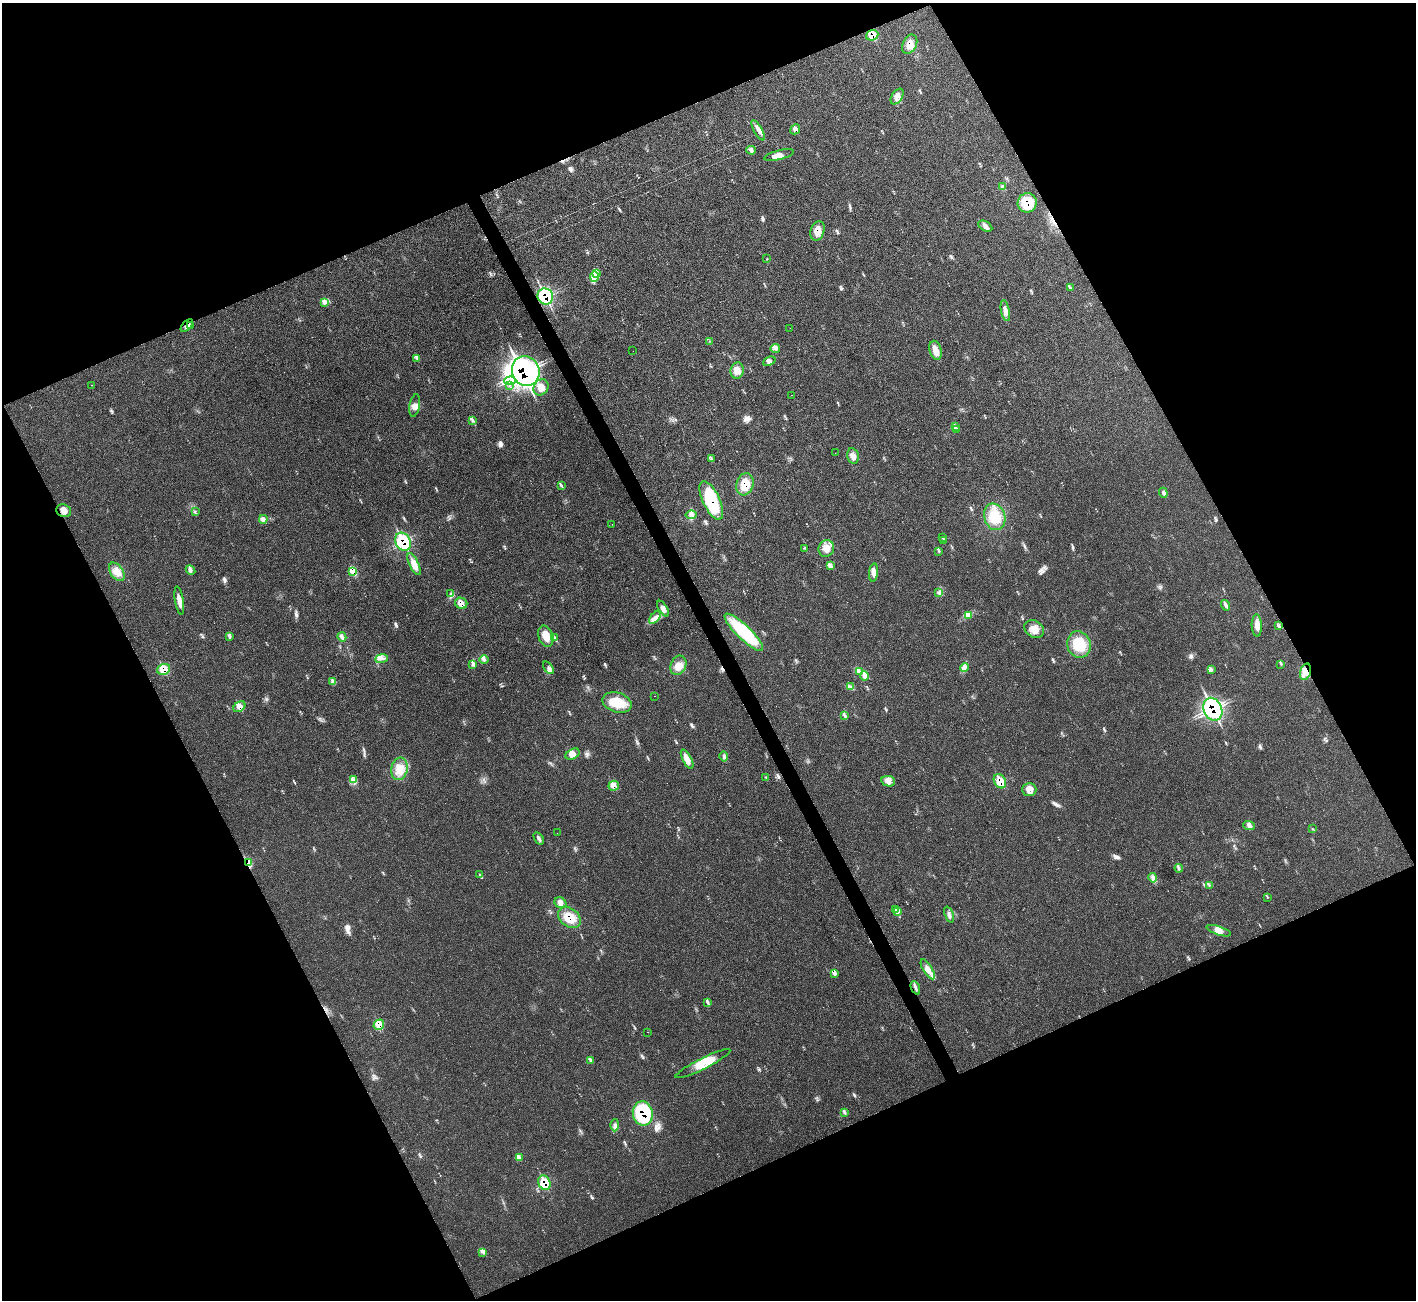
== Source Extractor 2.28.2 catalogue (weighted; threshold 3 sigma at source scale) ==
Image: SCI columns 47-5701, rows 204-5393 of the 5751 x 5730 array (HDU 1 of 3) = the unmasked area's bounding box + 8 px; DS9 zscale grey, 4 x 4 block average (1 PNG px = mean of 4 x 4 image px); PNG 1418 x 1302 px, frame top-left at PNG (2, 3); each listed source drawn as its Kron ellipse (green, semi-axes under 4 px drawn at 4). Shown black and unused: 45% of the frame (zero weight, under 3 of 4 exposures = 2% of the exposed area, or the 3 px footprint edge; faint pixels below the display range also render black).
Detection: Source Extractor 2.28.2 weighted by HDU 2 'WHT'. Background 0.0219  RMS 0.0044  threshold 0.0199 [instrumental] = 3 sigma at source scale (4.5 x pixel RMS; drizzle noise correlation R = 1.50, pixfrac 1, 0.05/0.05 arcsec/px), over >= 5 px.
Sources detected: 180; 3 inside a brighter object's white glare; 8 cosmic-ray / hot-pixel residue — neither listed nor drawn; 11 coinciding with a brighter row at this scale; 19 inside a brighter listed object's ellipse — not listed separately; the other 139 listed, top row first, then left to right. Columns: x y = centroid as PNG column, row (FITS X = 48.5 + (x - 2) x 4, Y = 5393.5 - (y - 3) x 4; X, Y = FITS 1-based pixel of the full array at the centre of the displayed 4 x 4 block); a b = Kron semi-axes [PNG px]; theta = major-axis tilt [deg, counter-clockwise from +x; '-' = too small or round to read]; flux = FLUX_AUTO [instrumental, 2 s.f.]
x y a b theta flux
872 35 6 5 - 30
910 44 10 7 65 22
897 97 9 5 57 13
795 129 5 4 - 9.5
758 130 11 3 -62 10
751 150 4 4 - 5.7
779 155 15 4 13 19
1002 186 3 2 - 1.7
1027 203 9 9 - 74
985 226 7 4 -30 11
817 231 10 7 70 24
767 259 2 2 - 1.3
597 274 4 3 - 5.5
594 277 5 3 - 11
1070 287 2 2 - 1.2
545 296 8 7 - 160
325 303 3 3 - 4.9
1005 311 11 4 -78 14
187 326 8 2 48 8.2
190 326 3 2 - 2.1
790 328 2 2 - 0.38
709 341 2 2 - 0.75
775 348 4 3 - 6.2
935 350 10 6 -74 27
633 351 2 2 - 0.32
416 358 3 2 - 2.7
769 361 6 3 22 8
526 371 15 13 -66 460
737 371 8 6 82 19
510 381 6 3 6 9.6
91 385 2 2 - 1.1
509 385 2 2 - 3.6
541 387 8 7 - 19
791 395 2 2 - 0.75
415 406 11 5 80 14
472 421 2 2 - 1.8
955 427 3 2 - 1.9
957 430 2 2 - 2.3
835 453 2 2 - 0.57
853 456 8 5 -78 13
711 459 4 2 - 3.3
745 484 11 8 71 48
561 485 2 2 - 1.3
1163 493 5 3 - 6.3
711 500 21 8 -65 150
64 511 7 6 - 19
195 511 3 2 - 1.2
691 515 5 4 - 10
995 517 13 10 -71 70
263 519 4 3 - 5.8
612 524 2 2 - 2.5
943 538 2 2 - 2.1
943 540 2 2 - 0.9
403 542 9 7 -61 140
805 548 2 2 - 0.81
826 548 8 7 - 23
939 551 2 2 - 1.8
414 564 12 4 -64 24
831 566 3 2 - 3.1
190 570 5 2 - 5.4
353 571 3 3 - 37
117 572 10 6 -56 22
874 572 9 4 84 16
939 592 2 2 - 1.9
450 594 2 2 - 1.2
179 601 14 3 -80 18
461 603 6 5 - 15
1226 605 5 3 - 7.7
663 609 9 4 -57 13
968 615 4 2 - 4.7
655 617 7 4 51 14
1257 625 11 5 -88 19
1279 626 4 3 - 4.6
1034 629 10 8 -32 26
744 632 26 7 -44 190
546 636 11 7 -70 35
230 637 2 2 - 1.9
342 637 5 3 - 6.3
555 638 3 2 - 3.9
1079 644 13 11 -71 86
382 659 6 3 9 8
484 660 4 3 - 5.8
473 664 2 2 - 1.5
1281 664 2 2 - 1.4
678 665 10 7 68 26
965 667 4 3 - 7.4
548 668 7 4 -54 8.5
164 669 7 5 18 31
1211 670 3 2 - 1.8
859 672 4 3 - 5.7
1306 672 8 5 72 24
864 676 5 3 - 8.2
332 682 2 2 - 2.3
850 686 3 2 - 2.4
655 696 2 2 - 2.6
617 702 15 10 -15 67
239 707 6 5 - 15
1213 709 12 9 -66 320
844 715 3 2 - 2.7
573 754 7 5 30 19
724 756 5 2 - 4.7
687 759 10 4 -62 20
399 769 11 8 78 39
766 777 3 2 - 1.2
353 779 3 3 - 4.8
888 781 7 5 -12 13
1000 781 7 5 -59 33
614 786 5 5 - 15
1029 789 7 6 - 18
1249 826 6 4 -20 9.4
1313 829 2 2 - 0.84
557 833 2 2 - 1
539 838 7 3 -56 6.4
249 863 3 2 - 6.2
1179 868 4 2 - 4.1
479 875 2 2 - 1.2
1153 878 5 3 - 7.6
1209 885 3 2 - 1.7
1267 897 2 2 - 1
560 903 6 5 - 11
896 910 4 2 - 3.4
897 911 2 2 - 1.4
949 914 8 3 -69 7.9
569 918 12 9 -35 52
1219 931 13 3 -18 16
928 969 11 4 -59 18
834 973 4 2 - 4.6
915 988 7 2 -67 6.3
708 1002 3 2 - 2.9
379 1025 5 5 - 21
647 1032 2 2 - 4
590 1061 2 2 - 1.7
703 1064 30 5 27 59
845 1112 3 2 - 2.1
643 1113 12 10 -77 210
615 1125 6 3 88 7.9
519 1158 4 2 - 4.9
544 1183 7 6 - 45
483 1252 3 2 - 3.5
Overlapping masked pixels (flux is a lower limit): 25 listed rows (the first 20) at x y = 872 35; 910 44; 795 129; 1027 203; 817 231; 545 296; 187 326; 526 371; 745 484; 711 500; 64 511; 403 542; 353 571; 461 603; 164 669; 1306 672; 239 707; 1213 709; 1000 781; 614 786
Diffuse or blended objects may show on this block-average render without a row.